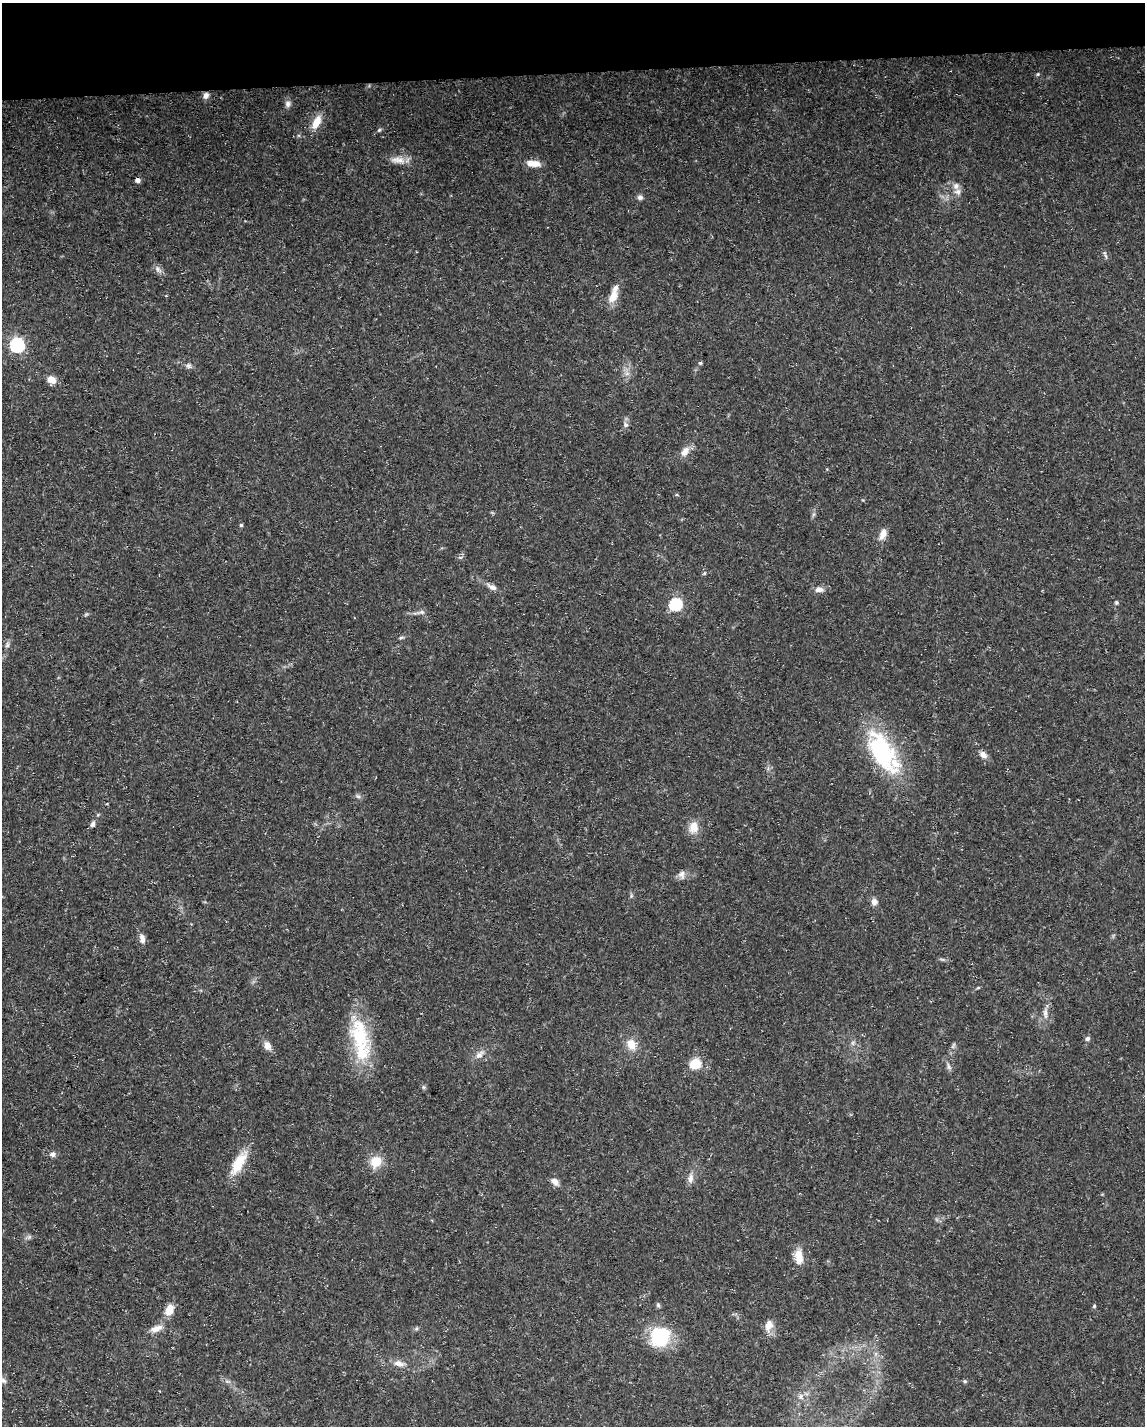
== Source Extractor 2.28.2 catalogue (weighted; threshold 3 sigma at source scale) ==
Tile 3 of 4 x 3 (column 3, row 1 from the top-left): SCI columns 2288-3430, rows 2901-4324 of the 4574 x 4333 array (HDU 1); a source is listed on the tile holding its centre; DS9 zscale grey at full resolution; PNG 1147 x 1428 px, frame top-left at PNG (2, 3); no overlay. Shown black and unused: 5% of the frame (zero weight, under 3 of 5 exposures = <1% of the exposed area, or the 3 px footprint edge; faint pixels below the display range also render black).
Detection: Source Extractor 2.28.2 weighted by HDU 2 'WHT'; one run over the whole footprint, this tile lists its part. Background 0.0294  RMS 0.0029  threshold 0.013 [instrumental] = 3 sigma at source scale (4.5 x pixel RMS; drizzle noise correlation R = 1.50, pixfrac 1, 0.0396/0.0396 arcsec/px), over >= 5 px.
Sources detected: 75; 1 cosmic-ray / hot-pixel residue — not listed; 3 inside a brighter listed object's ellipse — not listed separately; the other 71 listed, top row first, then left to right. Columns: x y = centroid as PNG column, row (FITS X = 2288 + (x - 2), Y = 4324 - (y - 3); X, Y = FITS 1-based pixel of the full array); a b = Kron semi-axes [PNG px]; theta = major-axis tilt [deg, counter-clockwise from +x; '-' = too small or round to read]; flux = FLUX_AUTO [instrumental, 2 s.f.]
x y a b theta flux
1038 74 5 4 - 0.36
206 95 8 7 - 1.3
288 104 9 7 89 1.1
316 122 18 8 63 4.1
379 130 6 4 45 0.45
398 160 23 9 -6 3
534 164 16 7 -7 3.4
956 186 9 9 - 1.5
640 197 7 6 - 0.88
1106 256 6 4 -86 0.5
158 269 12 7 -55 1.2
613 297 15 9 60 3.9
17 345 6 6 - 59
700 363 5 4 - 0.43
188 366 7 7 - 0.86
627 373 7 4 19 0.73
52 380 9 7 -32 3.1
626 425 7 7 - 0.87
685 452 14 9 51 2.5
814 514 7 4 70 0.57
241 525 4 4 - 0.44
883 534 14 8 68 2.5
460 557 6 4 -18 0.45
704 573 6 4 60 0.46
492 587 14 7 -26 1.6
819 589 12 7 -1 1.8
1116 603 5 5 - 0.43
676 604 6 6 - 37
422 612 7 5 -20 0.76
86 614 6 4 19 0.38
401 637 8 4 9 0.44
7 645 9 5 73 0.8
882 752 56 26 -62 33
983 755 11 8 -38 1.5
358 796 7 5 -41 0.65
93 824 9 6 73 0.88
694 827 16 12 77 3.6
682 874 11 9 -87 1.5
631 896 6 4 73 0.43
874 902 8 8 - 1.4
142 938 12 7 -82 1.6
942 959 7 4 -18 0.48
978 988 6 3 19 0.31
1045 1013 18 6 -89 1.7
360 1035 50 26 -82 19
1088 1038 6 6 - 0.76
631 1044 15 11 -65 3.8
267 1045 12 8 -66 2
953 1045 9 4 68 0.62
479 1055 15 9 42 2
695 1064 6 5 - 22
949 1067 10 5 -68 0.85
423 1087 6 4 -89 0.47
52 1154 8 7 - 1.1
376 1162 14 12 49 5
239 1163 34 12 59 7.7
690 1178 13 8 82 1.7
555 1181 11 7 -31 1.6
29 1237 7 4 72 0.5
799 1256 20 10 -85 3.9
658 1305 6 6 - 0.51
1094 1306 5 4 - 0.39
169 1310 11 8 69 4.3
769 1325 17 10 76 2.7
156 1328 17 8 19 2.4
416 1328 7 4 45 0.47
660 1336 23 21 57 17
399 1363 14 8 -11 2.1
3 1380 12 7 -32 1.5
965 1381 6 5 - 0.43
801 1396 9 8 - 1.5
Isophote crosses this tile's border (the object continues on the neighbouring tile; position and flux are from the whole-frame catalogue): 1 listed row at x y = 3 1380